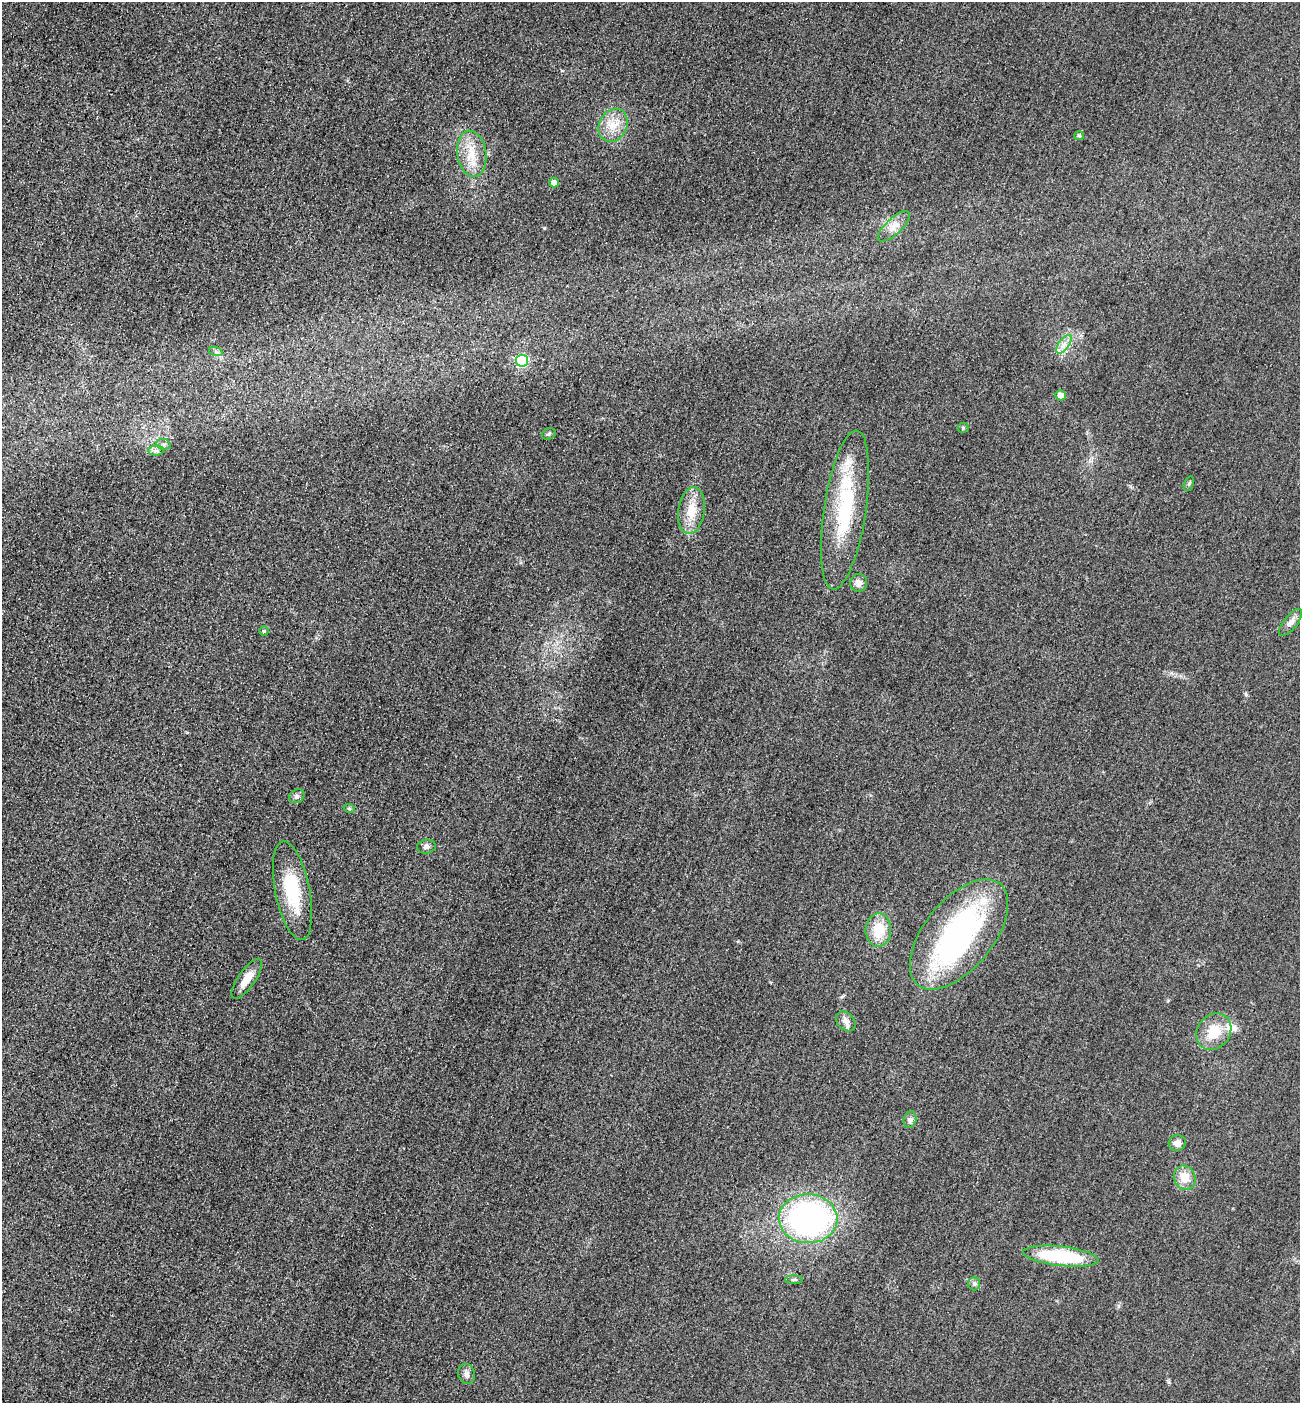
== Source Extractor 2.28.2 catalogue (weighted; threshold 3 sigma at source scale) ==
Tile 11 of 4 x 4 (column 3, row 3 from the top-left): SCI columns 2901-4198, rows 1427-2827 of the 5667 x 5654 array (HDU 1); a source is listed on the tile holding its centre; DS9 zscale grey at full resolution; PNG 1302 x 1405 px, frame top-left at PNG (2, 2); each listed source drawn as its Kron ellipse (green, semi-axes under 4 px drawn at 4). Shown black and unused: <1% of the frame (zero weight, under 3 of 4 exposures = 3% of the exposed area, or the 3 px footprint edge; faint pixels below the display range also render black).
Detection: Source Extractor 2.28.2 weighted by HDU 2 'WHT'; one run over the whole footprint, this tile lists its part. Background 0.0571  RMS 0.017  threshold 0.0754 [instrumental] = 3 sigma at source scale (4.5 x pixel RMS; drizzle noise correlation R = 1.50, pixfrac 1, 0.05/0.05 arcsec/px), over >= 5 px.
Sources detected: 40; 1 inside a brighter object's white glare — neither listed nor drawn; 3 inside a brighter listed object's ellipse — not listed separately; the other 36 listed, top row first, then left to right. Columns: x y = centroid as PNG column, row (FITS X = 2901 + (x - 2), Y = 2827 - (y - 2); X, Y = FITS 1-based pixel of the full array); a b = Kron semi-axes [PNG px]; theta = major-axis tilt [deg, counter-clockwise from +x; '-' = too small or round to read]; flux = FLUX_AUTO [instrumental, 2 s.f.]
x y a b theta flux
613 125 17 14 63 28
1079 136 5 4 - 2.1
472 154 23 14 -82 37
554 183 5 5 - 12
894 226 20 8 43 15
1064 344 11 5 54 8.9
216 352 7 4 -19 3.2
522 361 6 6 - 120
1061 395 5 5 - 13
963 428 5 5 - 2.2
549 434 7 5 24 3
163 444 7 5 -11 4.3
156 451 7 5 -1 4.8
1189 484 8 4 72 3
691 510 23 13 81 36
845 510 80 21 81 150
859 583 9 8 - 10
1291 622 16 6 52 11
264 631 5 4 - 1.9
297 796 8 6 34 5
349 808 6 3 -20 1.9
427 847 9 7 10 5.9
292 891 50 17 -79 90
878 930 16 13 88 43
959 934 65 34 51 400
247 979 23 8 55 21
846 1021 11 8 -46 10
1214 1032 19 16 51 42
910 1119 8 6 74 5.6
1177 1143 8 8 - 8.9
1185 1178 12 10 -68 26
808 1219 29 24 -2 480
1061 1256 38 9 -6 140
794 1280 9 4 0 3.4
974 1284 7 6 - 4
467 1374 10 8 -75 6.8